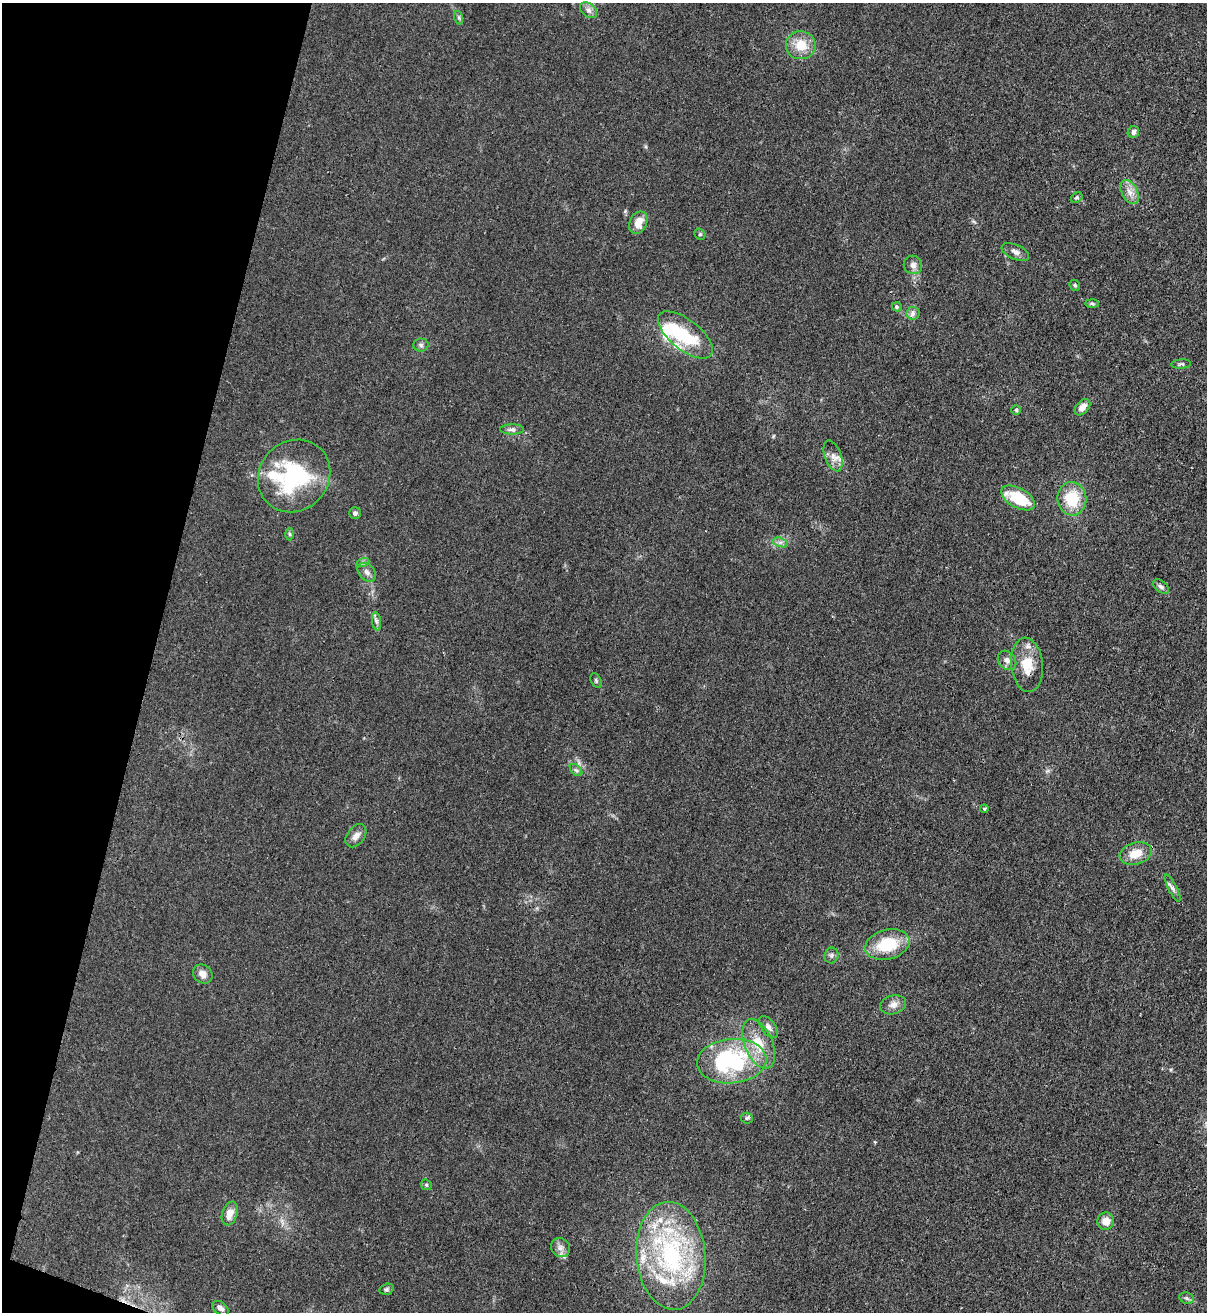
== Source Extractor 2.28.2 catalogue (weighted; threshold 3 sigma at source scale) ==
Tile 9 of 4 x 4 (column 1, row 3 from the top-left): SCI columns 343-1547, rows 1342-2651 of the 5380 x 5306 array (HDU 1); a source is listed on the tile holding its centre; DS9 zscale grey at full resolution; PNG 1209 x 1314 px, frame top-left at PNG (2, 3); each listed source drawn as its Kron ellipse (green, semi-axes under 4 px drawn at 4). Shown black and unused: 13% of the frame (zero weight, under 3 of 4 exposures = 7% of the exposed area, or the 3 px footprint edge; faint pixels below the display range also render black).
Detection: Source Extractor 2.28.2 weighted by HDU 2 'WHT'; one run over the whole footprint, this tile lists its part. Background 0.0233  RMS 0.0028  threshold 0.0126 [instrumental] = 3 sigma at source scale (4.5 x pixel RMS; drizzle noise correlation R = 1.50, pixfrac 1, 0.05/0.05 arcsec/px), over >= 5 px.
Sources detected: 64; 2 inside a brighter object's white glare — neither listed nor drawn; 7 inside a brighter listed object's ellipse — not listed separately; the other 55 listed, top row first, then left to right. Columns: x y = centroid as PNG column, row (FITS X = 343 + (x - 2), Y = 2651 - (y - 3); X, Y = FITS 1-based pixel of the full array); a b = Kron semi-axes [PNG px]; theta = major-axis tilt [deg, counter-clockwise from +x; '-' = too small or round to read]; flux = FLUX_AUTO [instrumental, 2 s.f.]
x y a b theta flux
589 10 9 6 -41 1.1
459 18 7 4 -72 0.52
801 45 15 14 - 5.5
1133 132 6 5 - 1
1130 192 13 8 -62 2.1
1077 198 6 4 34 0.42
638 223 12 8 65 3.4
700 234 6 5 - 0.43
1015 252 14 7 -23 1.4
913 265 9 9 - 1.3
1075 285 6 5 - 0.39
1092 303 7 4 -2 0.43
897 307 5 4 - 0.39
913 313 6 6 - 0.86
685 335 33 15 -38 13
421 345 7 6 - 0.71
1181 364 10 4 4 0.57
1082 407 9 6 48 1.9
1016 410 4 4 - 0.39
512 429 12 5 1 0.91
833 456 16 8 -70 2.1
294 476 38 34 46 30
1018 498 19 9 -28 12
1072 499 16 14 -82 9.4
355 513 6 6 - 0.76
289 534 6 4 -89 0.42
780 542 7 4 -18 0.71
363 562 7 4 19 0.51
367 572 10 7 -46 1.3
1161 587 9 5 -38 0.72
377 621 9 4 -82 0.78
1007 660 10 8 -52 1.4
1027 665 27 16 -84 6.9
596 681 8 5 -64 0.51
576 770 7 4 -44 0.54
984 809 4 3 - 0.29
356 836 13 8 53 1.8
1136 853 16 11 16 4.2
1172 888 15 4 -62 0.98
887 944 23 15 14 11
831 955 8 7 - 0.81
203 974 10 8 -41 2
893 1005 13 9 15 1.8
768 1027 12 7 -51 1.4
759 1044 26 14 -68 6.7
732 1061 35 22 5 32
747 1118 6 5 - 0.49
426 1185 6 5 - 0.42
230 1213 12 7 72 2.9
1106 1221 9 8 - 2.7
560 1248 10 9 - 1.4
671 1256 54 34 -85 43
387 1289 7 5 15 0.54
1187 1298 7 5 -21 0.57
220 1308 9 6 -36 1.1
Overlapping masked pixels (flux is a lower limit): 1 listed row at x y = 1027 665